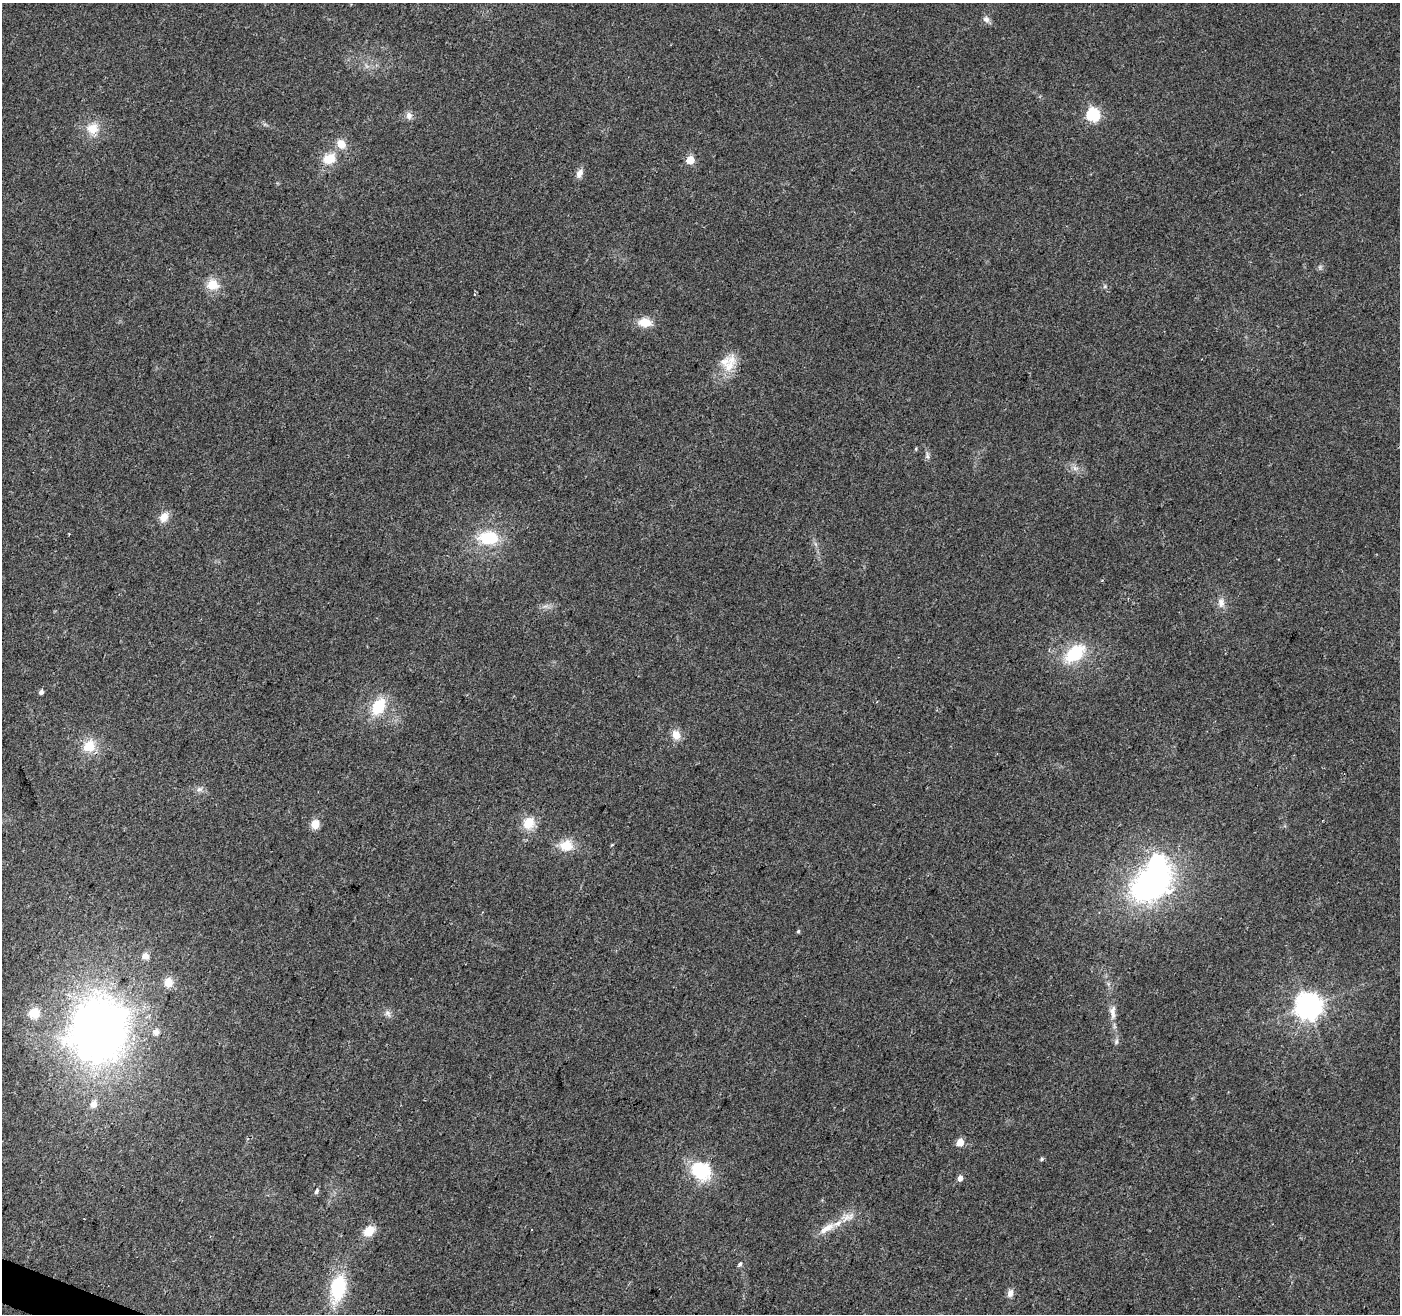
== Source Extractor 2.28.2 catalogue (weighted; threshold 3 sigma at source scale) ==
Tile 7 of 4 x 4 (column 3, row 2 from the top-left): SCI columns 2797-4194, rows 2831-4142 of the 5600 x 5726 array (HDU 1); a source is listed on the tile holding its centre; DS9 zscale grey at full resolution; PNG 1402 x 1316 px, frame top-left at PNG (2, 3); no overlay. Shown black and unused: <1% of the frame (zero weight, under 2 of 3 exposures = <1% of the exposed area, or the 3 px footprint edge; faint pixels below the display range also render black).
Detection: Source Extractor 2.28.2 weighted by HDU 2 'WHT'; one run over the whole footprint, this tile lists its part. Background 0.0484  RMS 0.0068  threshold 0.0306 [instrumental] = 3 sigma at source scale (4.5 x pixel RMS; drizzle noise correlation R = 1.50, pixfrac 1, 0.0396/0.0396 arcsec/px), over >= 5 px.
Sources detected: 56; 1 inside a brighter object's white glare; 2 cosmic-ray / hot-pixel residue — not listed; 6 inside a brighter listed object's ellipse — not listed separately; the other 47 listed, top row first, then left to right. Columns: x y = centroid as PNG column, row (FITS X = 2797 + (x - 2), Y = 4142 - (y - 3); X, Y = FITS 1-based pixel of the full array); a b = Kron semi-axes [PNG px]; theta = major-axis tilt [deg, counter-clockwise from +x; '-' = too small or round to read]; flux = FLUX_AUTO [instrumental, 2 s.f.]
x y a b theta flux
986 19 10 8 -34 2.8
1093 114 6 6 - 100
409 116 10 9 - 3.4
93 128 16 15 - 11
341 144 11 9 -48 8.3
329 159 15 12 26 13
690 160 5 5 - 23
579 173 12 7 65 4.2
212 285 13 11 -10 12
1105 286 6 4 47 1
645 322 14 10 -5 11
729 366 28 13 47 14
927 456 11 5 -80 2
1075 468 9 6 -13 3
164 517 13 9 56 6.9
488 538 24 16 -1 28
1221 602 14 9 89 5
1075 653 26 16 38 33
41 692 5 5 - 2
378 706 20 14 58 23
676 735 13 10 -83 7
89 746 16 14 46 15
199 789 9 7 3 2.6
529 823 15 13 48 13
315 824 9 8 - 7.8
566 845 15 13 11 13
612 845 4 3 - 0.71
1151 884 36 24 37 200
798 931 5 4 - 0.91
145 956 8 8 - 4.3
168 982 9 9 - 9.4
1309 1006 8 8 - 820
1113 1012 22 8 -88 6.3
388 1013 11 7 -55 2.7
98 1030 79 68 68 420
1116 1042 7 5 88 1.8
960 1142 5 5 - 14
1042 1159 5 4 - 1.1
701 1171 25 20 -30 35
960 1178 5 5 - 4.1
316 1191 6 4 68 1.9
851 1215 13 7 68 4.2
826 1228 25 9 30 10
369 1231 12 9 35 11
739 1264 4 3 - 4.9
338 1288 29 16 79 41
1010 1293 11 7 75 3.7